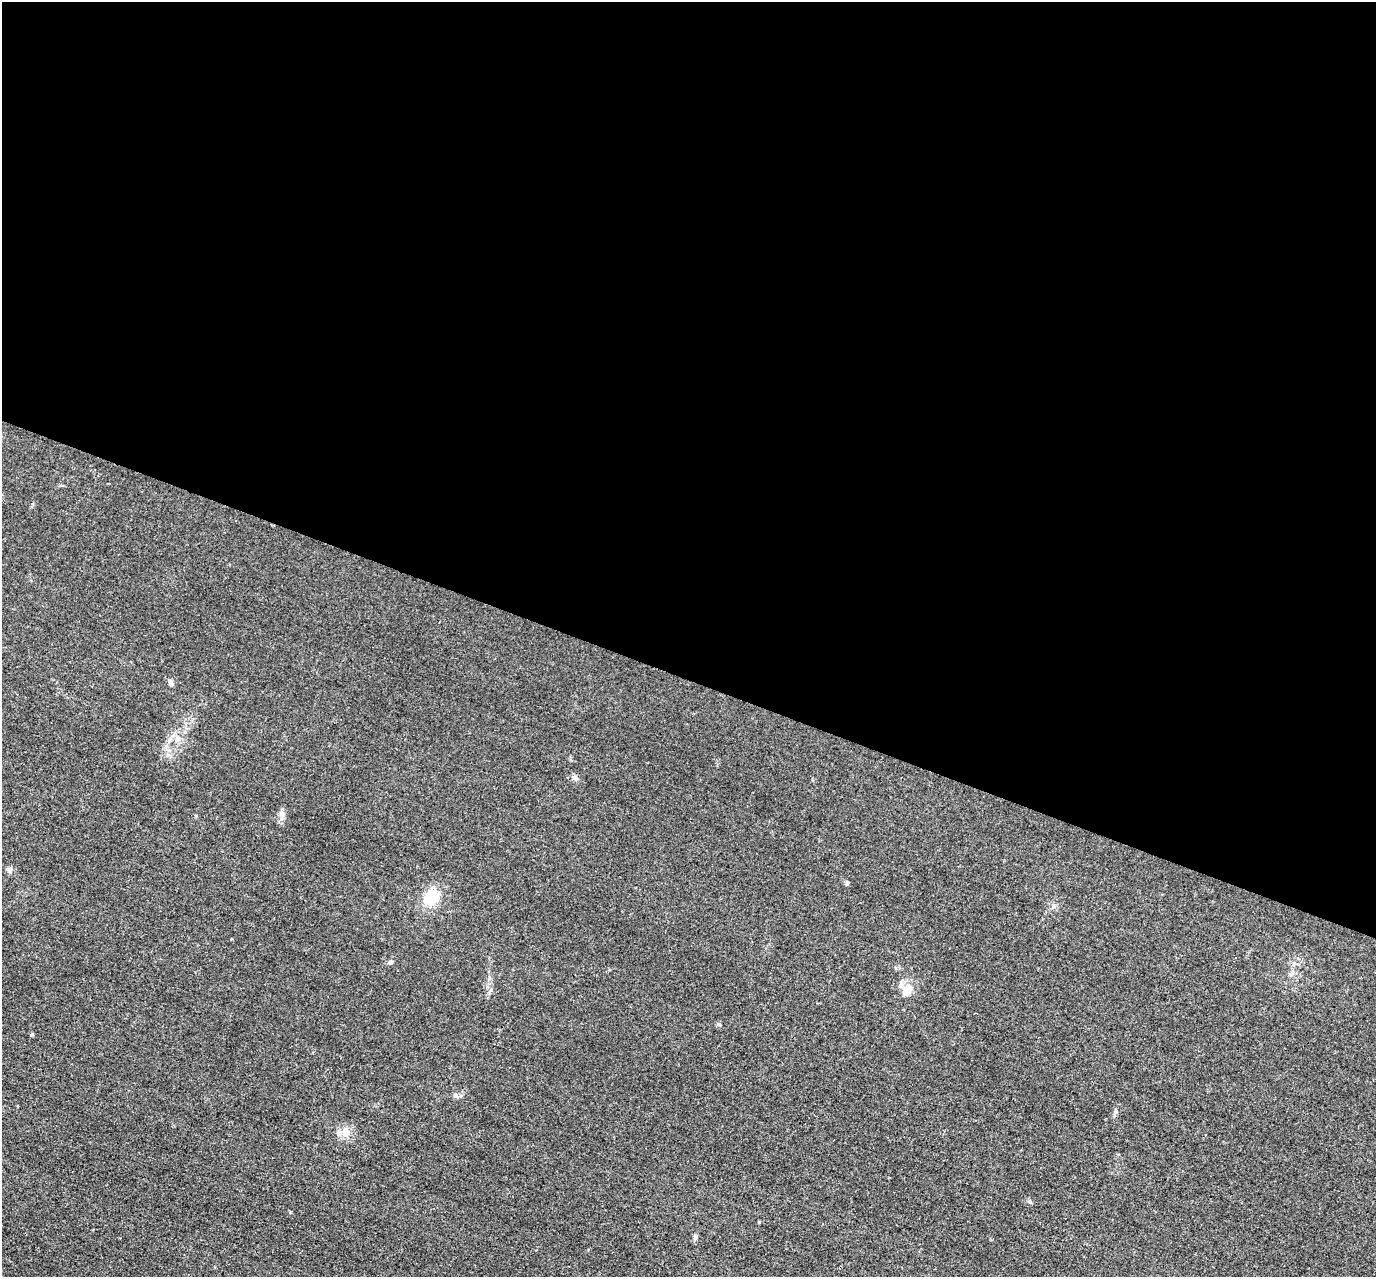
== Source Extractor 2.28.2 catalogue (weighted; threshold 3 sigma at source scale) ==
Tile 3 of 4 x 4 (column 3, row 1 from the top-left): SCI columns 2755-4128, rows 4104-5378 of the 5509 x 5524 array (HDU 1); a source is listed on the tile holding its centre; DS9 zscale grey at full resolution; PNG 1378 x 1279 px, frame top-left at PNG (2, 2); no overlay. Shown black and unused: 53% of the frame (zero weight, under 3 of 4 exposures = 1% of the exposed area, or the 3 px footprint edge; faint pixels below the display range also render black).
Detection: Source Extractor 2.28.2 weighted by HDU 2 'WHT'; one run over the whole footprint, this tile lists its part. Background 0.028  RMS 0.0044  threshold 0.02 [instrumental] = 3 sigma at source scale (4.5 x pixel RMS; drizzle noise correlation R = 1.50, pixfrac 1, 0.05/0.05 arcsec/px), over >= 5 px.
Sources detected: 16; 1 inside a brighter listed object's ellipse — not listed separately; the other 15 listed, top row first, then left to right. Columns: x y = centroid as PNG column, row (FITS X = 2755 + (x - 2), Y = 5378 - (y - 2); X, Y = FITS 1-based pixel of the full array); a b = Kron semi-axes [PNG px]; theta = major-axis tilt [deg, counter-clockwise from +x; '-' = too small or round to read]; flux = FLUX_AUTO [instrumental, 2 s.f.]
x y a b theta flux
170 682 8 5 -62 1.7
177 739 7 4 -90 1.2
575 777 8 6 -30 1.4
282 814 12 7 -89 2.2
9 869 8 6 47 1.3
847 883 6 4 47 0.62
431 897 19 15 53 12
390 962 6 5 - 0.84
1292 973 10 7 66 1.7
907 990 20 11 53 5.2
719 1024 6 4 -40 0.67
455 1095 6 6 - 1
1116 1111 6 4 -72 0.67
339 1132 7 6 - 1.4
695 1237 7 5 89 1.1
Unlisted compact peaks at least as high as the median listed source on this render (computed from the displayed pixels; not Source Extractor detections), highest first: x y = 1030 1202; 31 1035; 759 1222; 290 1212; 491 990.